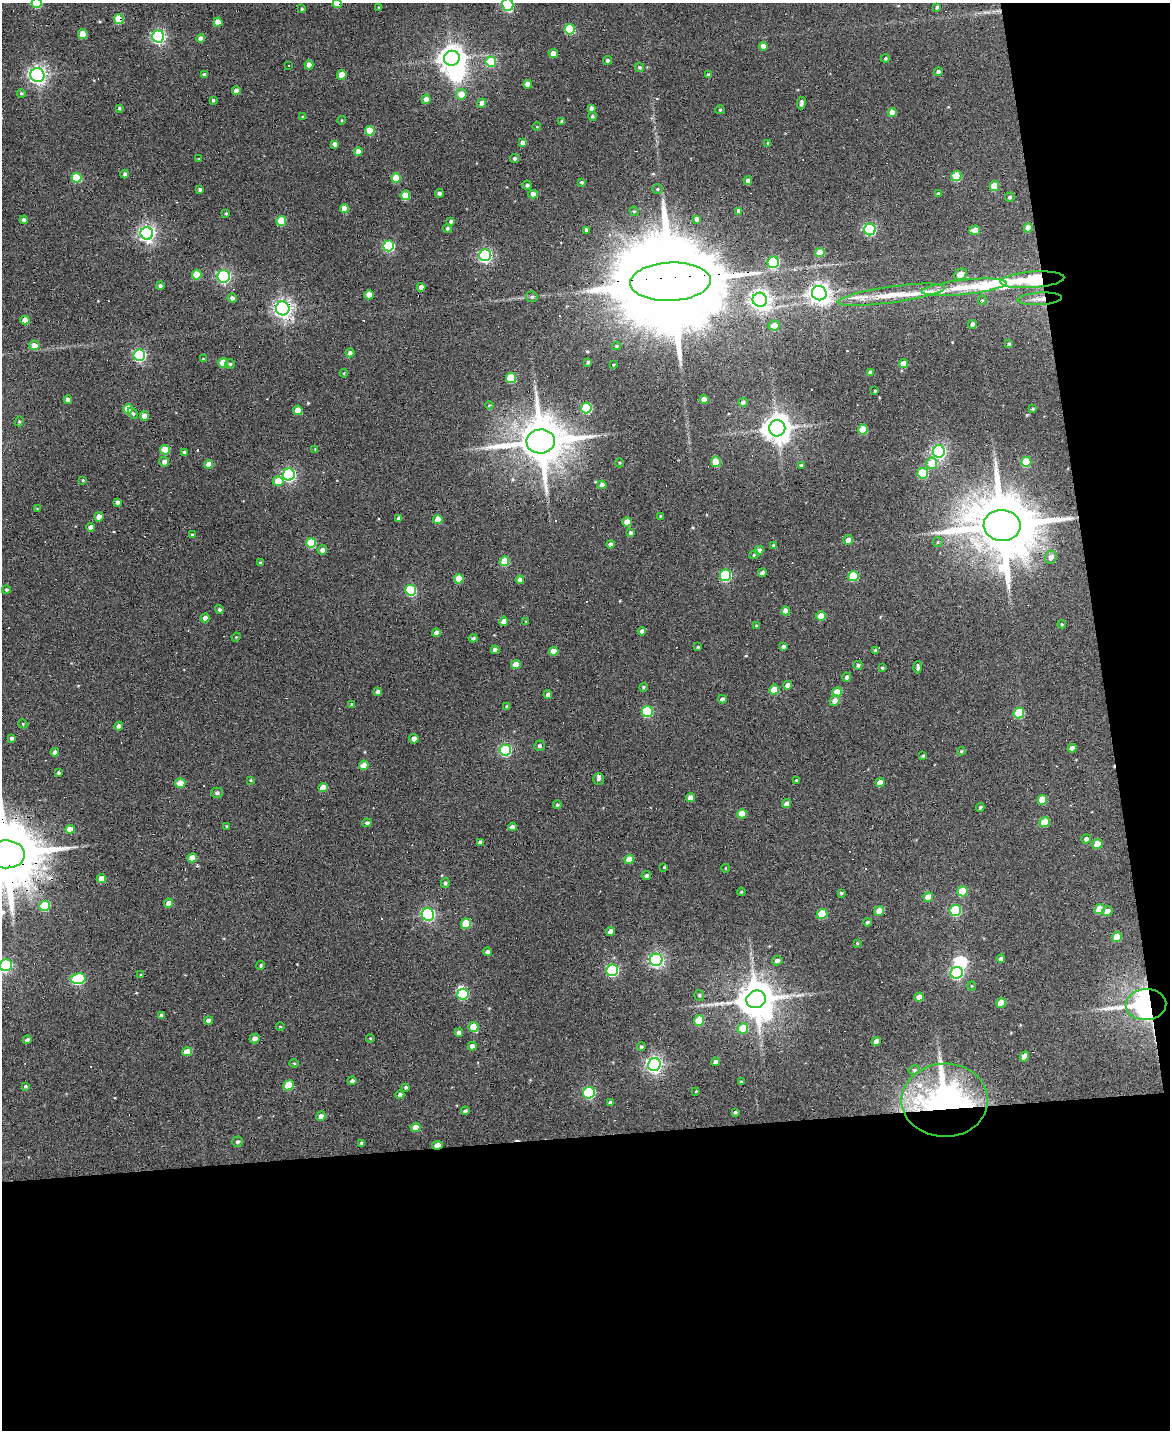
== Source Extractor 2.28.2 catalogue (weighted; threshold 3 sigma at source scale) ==
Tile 12 of 4 x 3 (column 4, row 3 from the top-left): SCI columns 3506-4673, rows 131-1558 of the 4673 x 4652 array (HDU 1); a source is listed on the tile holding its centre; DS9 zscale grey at full resolution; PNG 1172 x 1432 px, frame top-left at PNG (2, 3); each listed source drawn as its Kron ellipse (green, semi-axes under 4 px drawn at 4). Shown black and unused: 26% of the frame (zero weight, under 3 of 6 exposures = <1% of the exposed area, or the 3 px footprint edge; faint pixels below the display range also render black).
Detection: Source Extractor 2.28.2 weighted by HDU 2 'WHT'; one run over the whole footprint, this tile lists its part. Background 0.137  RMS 0.0091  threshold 0.0372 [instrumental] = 3 sigma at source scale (4.09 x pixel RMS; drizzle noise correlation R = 1.36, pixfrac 0.8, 0.05/0.05 arcsec/px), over >= 5 px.
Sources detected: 354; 5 inside a brighter object's white glare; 20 cosmic-ray / hot-pixel residue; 2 long thin detections or spike segments (spike, bleed or trail) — neither listed nor drawn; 5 inside a brighter listed object's ellipse — not listed separately; the other 322 listed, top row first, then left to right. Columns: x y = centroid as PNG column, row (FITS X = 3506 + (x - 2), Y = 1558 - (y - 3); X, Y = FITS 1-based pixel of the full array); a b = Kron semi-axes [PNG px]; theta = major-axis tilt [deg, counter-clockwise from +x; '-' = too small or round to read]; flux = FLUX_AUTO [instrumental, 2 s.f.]
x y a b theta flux
37 3 5 5 - 46
337 4 5 4 - 17
508 4 6 5 - 110
379 7 4 3 - 0.84
937 7 4 4 - 1.9
302 9 4 3 - 0.86
119 19 5 4 - 21
218 22 4 4 - 9.8
570 29 5 5 - 50
83 34 5 4 - 19
158 36 6 6 - 180
201 38 4 4 - 4.6
763 46 4 4 - 6.3
553 53 4 4 - 6.5
452 58 8 7 - 900
885 58 4 4 - 1.2
607 60 4 4 - 1.8
491 62 5 5 - 35
288 65 3 2 - 1.1
309 65 4 4 - 9.2
639 67 5 4 - 1.5
938 72 4 4 - 2.5
37 75 7 7 - 320
204 75 4 3 - 2.5
342 75 5 4 - 12
708 75 4 4 - 1.7
528 84 4 4 - 5.8
236 91 4 4 - 6.6
21 93 4 3 - 1.1
461 94 5 5 - 11
426 99 5 4 - 5.7
213 100 4 4 - 1.5
482 103 5 4 - 6.5
801 103 6 3 82 2.5
119 108 3 3 - 1.3
591 108 4 3 - 2.2
720 110 5 4 - 0.93
892 112 4 4 - 8.8
592 116 4 4 - 1.3
303 117 4 3 - 1.5
342 120 4 3 - 0.68
562 122 4 3 - 2.1
537 127 4 3 - 0.58
370 131 5 5 - 24
523 143 4 4 - 3.7
768 143 4 4 - 1.2
335 144 4 4 - 4.2
358 151 4 4 - 7.7
515 158 4 4 - 1.8
199 159 4 4 - 0.71
125 174 4 3 - 2.3
956 176 5 5 - 32
76 178 5 5 - 41
396 178 5 5 - 21
748 181 4 4 - 3.5
581 182 3 3 - 1.2
527 185 5 4 - 1.7
994 186 5 5 - 19
200 189 3 3 - 1.7
658 189 5 5 - 1.1
439 193 4 4 - 2.8
533 194 4 4 - 6
938 194 4 4 - 1.8
405 195 5 5 - 26
1010 197 5 4 - 1.5
344 208 4 4 - 11
634 211 5 4 - 1.1
739 211 4 4 - 5.2
226 213 3 3 - 0.84
696 219 4 3 - 1.9
24 220 4 4 - 2.4
281 221 5 5 - 26
451 221 4 4 - 1.8
447 228 4 4 - 1.5
1028 228 4 4 - 10
870 229 6 5 - 120
587 230 4 3 - 2.6
975 230 5 4 - 7.5
147 233 6 6 - 310
389 246 5 5 - 97
820 252 4 4 - 14
485 255 6 5 - 170
773 262 6 5 - 100
961 274 7 5 36 7.9
197 275 5 4 - 18
224 276 6 6 - 150
1032 280 32 8 4 57
670 282 40 19 2 31000
160 286 4 4 - 2.4
421 287 4 4 - 5.1
964 287 42 7 6 23
819 293 7 7 - 480
369 295 4 4 - 11
891 295 54 8 8 23
532 297 6 5 - 1.7
232 298 4 4 - 3
1040 299 22 6 3 6.5
760 300 7 7 - 420
982 300 5 4 - 0.93
283 308 7 6 - 350
25 320 4 4 - 9.4
972 324 4 4 - 4.5
774 326 5 5 - 9.4
1009 344 3 3 - 1.4
34 345 5 5 - 7.5
616 346 4 3 - 1.1
350 353 4 4 - 2.7
139 355 6 5 - 120
203 359 3 2 - 0.52
588 362 3 3 - 1.4
223 363 5 4 - 19
230 364 5 4 - 1.2
903 364 4 4 - 10
613 365 3 3 - 1
870 372 4 4 - 3.6
344 373 4 3 - 0.77
511 378 5 5 - 37
875 391 3 2 - 0.91
68 399 4 4 - 4
704 400 4 4 - 11
743 402 5 4 - 2.5
489 405 4 3 - 0.87
586 408 5 5 - 56
128 409 5 5 - 21
1033 409 3 3 - 0.96
298 410 4 4 - 13
133 413 6 4 -54 1.4
144 416 4 4 - 6.3
19 421 5 4 - 1.1
777 428 8 8 - 1100
863 429 5 5 - 25
541 441 14 12 6 4200
315 449 4 4 - 0.7
165 450 5 4 - 19
939 451 6 6 - 230
184 452 4 4 - 2.1
164 462 5 5 - 3.9
716 462 5 5 - 26
1026 462 5 5 - 28
619 463 4 3 - 0.74
932 463 6 5 - 16
209 464 4 4 - 10
801 465 4 4 - 1.2
923 473 5 5 - 41
289 474 6 6 - 160
83 480 3 3 - 0.94
278 481 5 5 - 15
602 485 4 4 - 3.2
117 502 4 4 - 2.6
37 509 4 2 - 0.58
660 516 4 4 - 0.84
99 517 4 4 - 7.4
399 518 4 4 - 2.6
438 519 4 4 - 14
627 522 4 4 - 9.9
1002 525 18 15 -4 8400
91 527 4 4 - 4.6
631 533 4 4 - 2.4
192 535 4 3 - 1.2
848 540 5 4 - 5
938 542 5 4 - 0.97
311 543 5 5 - 35
610 544 4 4 - 3.3
774 545 4 3 - 2
322 550 5 4 - 3.8
759 550 4 4 - 4
754 555 5 4 - 1.2
1051 557 6 6 - 3.9
504 561 5 4 - 26
261 563 3 3 - 1.7
762 573 4 4 - 3.6
725 575 6 5 - 78
853 576 5 5 - 37
459 579 5 5 - 16
520 580 4 4 - 4.1
6 590 4 4 - 1.3
411 590 5 5 - 65
219 609 4 4 - 1.6
786 611 4 4 - 8.5
821 616 5 4 - 13
205 618 4 4 - 4.4
504 621 5 4 - 6
526 621 4 2 - 0.57
1062 624 4 4 - 0.84
756 626 4 3 - 1
642 631 4 4 - 3.2
436 633 4 4 - 3.8
236 637 4 3 - 0.73
473 638 4 3 - 1.5
783 646 4 4 - 2.2
698 647 4 3 - 0.83
495 650 4 4 - 3.2
875 650 4 4 - 0.94
554 651 5 4 - 12
516 664 5 4 - 12
858 665 4 4 - 2
918 667 6 3 89 2.2
882 668 3 3 - 1.3
847 677 4 4 - 2.8
788 685 4 4 - 5.4
643 687 4 4 - 1.2
774 690 5 5 - 16
378 692 4 4 - 4.4
837 692 5 4 - 15
548 694 4 4 - 3.2
722 699 4 4 - 3.3
835 700 5 5 - 5.3
352 704 4 3 - 1.7
507 706 4 4 - 1.8
647 712 5 5 - 58
1019 713 5 5 - 41
23 724 4 3 - 0.67
119 726 4 4 - 4.2
12 738 4 4 - 2.1
414 739 5 4 - 4.1
539 746 5 5 - 2
1072 748 4 4 - 4.7
505 750 6 5 - 100
961 751 4 4 - 1.3
55 752 4 4 - 3.2
923 756 3 3 - 1.2
364 765 5 4 - 12
59 773 4 4 - 1.3
599 779 5 5 - 1.7
251 780 4 3 - 0.95
796 780 3 3 - 1
880 782 4 4 - 10
180 783 5 4 - 15
323 788 4 4 - 11
217 793 6 5 - 2.2
690 798 4 4 - 6.6
1042 800 5 4 - 19
787 803 5 4 - 4.1
557 805 4 4 - 1.3
980 807 4 4 - 1.5
742 814 5 4 - 13
1045 822 5 4 - 17
367 823 5 4 - 1.9
226 826 3 2 - 0.71
512 827 4 4 - 4.6
70 829 5 4 - 12
1086 839 5 4 - 2.4
480 842 4 4 - 2.6
1097 844 5 5 - 14
6 854 19 14 0 8600
192 858 5 4 - 11
629 859 5 4 - 9.9
664 867 4 3 - 0.86
726 868 4 3 - 0.59
646 876 5 4 - 2.5
101 878 5 4 - 11
445 883 5 4 - 1.8
963 891 5 5 - 29
741 892 4 4 - 0.95
841 893 3 3 - 1.2
928 897 5 4 - 8.8
169 903 4 4 - 6.8
44 906 5 5 - 38
1099 909 5 4 - 21
879 911 5 4 - 11
955 911 6 5 - 67
1107 911 5 4 - 4.8
428 914 6 6 - 170
822 914 5 5 - 29
867 922 4 4 - 1.4
466 924 5 5 - 26
610 931 4 4 - 4
1117 937 5 4 - 13
857 943 3 2 - 0.69
487 952 4 4 - 2.6
1001 959 4 4 - 3
656 960 6 6 - 220
777 961 5 5 - 3
6 965 6 6 - 90
260 965 4 4 - 1.1
612 970 6 5 - 110
957 973 6 6 - 130
141 975 3 3 - 0.92
78 979 7 5 7 85
972 986 4 4 - 0.79
463 994 6 5 - 56
699 995 5 5 - 1.2
919 997 5 4 - 8.1
756 999 10 8 22 2400
1001 1003 5 4 - 16
1146 1004 20 15 3 330
161 1016 4 4 - 2.9
699 1020 5 5 - 28
208 1021 4 4 - 4
280 1027 4 3 - 0.56
473 1027 5 5 - 17
743 1028 5 5 - 24
459 1032 4 4 - 3.8
254 1038 5 4 - 3.7
370 1038 4 3 - 0.72
27 1040 4 4 - 2.4
876 1041 4 4 - 4.8
472 1046 4 4 - 4.5
641 1047 4 4 - 1.3
187 1052 5 4 - 12
1024 1057 5 4 - 6.3
715 1062 4 4 - 3.2
294 1063 4 4 - 0.95
654 1064 6 6 - 300
914 1070 6 4 10 1.8
352 1081 4 4 - 2
741 1082 3 3 - 1.1
288 1085 5 4 - 25
25 1086 4 3 - 1.3
406 1087 4 3 - 1.2
696 1091 4 3 - 0.69
589 1093 6 5 - 99
400 1095 4 4 - 2.7
945 1100 43 36 1 280
610 1102 4 3 - 2.6
465 1111 4 3 - 1.5
735 1112 3 3 - 1.2
321 1116 5 4 - 4.8
415 1127 5 4 - 9.1
238 1142 5 5 - 2
361 1143 4 3 - 1.1
437 1145 5 3 - 10
Overlapping masked pixels (flux is a lower limit): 11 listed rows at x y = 337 4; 119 19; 1032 280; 670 282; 1040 299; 283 308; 1002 525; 6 854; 1146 1004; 945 1100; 437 1145
Isophote crosses this tile's border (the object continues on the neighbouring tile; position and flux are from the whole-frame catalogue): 5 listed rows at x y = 37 3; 337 4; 508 4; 6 854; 6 965